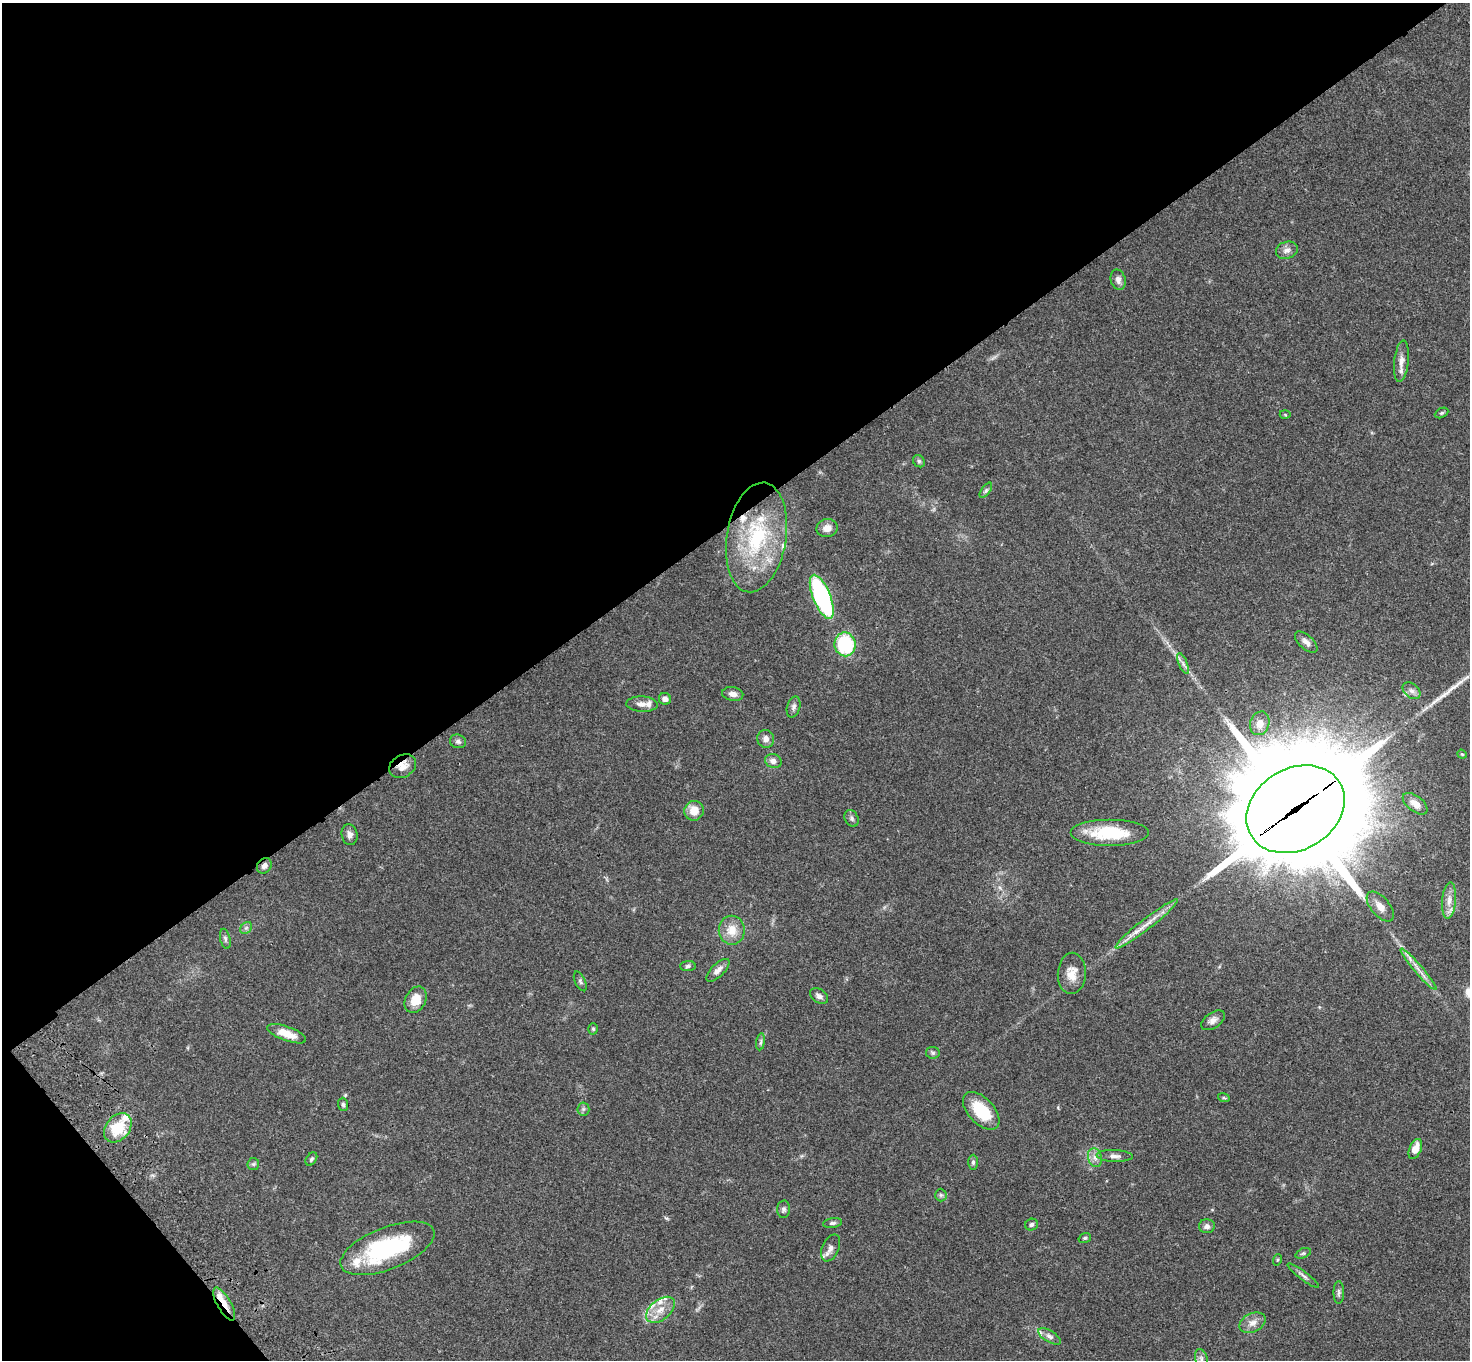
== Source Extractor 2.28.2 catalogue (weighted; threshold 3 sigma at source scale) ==
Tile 5 of 4 x 4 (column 1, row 2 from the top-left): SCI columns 107-1574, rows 3093-4450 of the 6083 x 6047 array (HDU 1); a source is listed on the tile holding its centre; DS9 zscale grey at full resolution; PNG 1472 x 1362 px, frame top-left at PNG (2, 3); each listed source drawn as its Kron ellipse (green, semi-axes under 4 px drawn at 4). Shown black and unused: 40% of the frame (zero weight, under 3 of 4 exposures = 6% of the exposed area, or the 3 px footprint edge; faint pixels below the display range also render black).
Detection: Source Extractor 2.28.2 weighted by HDU 2 'WHT'; one run over the whole footprint, this tile lists its part. Background 0.0472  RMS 0.0052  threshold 0.0233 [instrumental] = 3 sigma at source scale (4.5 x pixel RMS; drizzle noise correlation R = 1.50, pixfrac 1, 0.05/0.05 arcsec/px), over >= 5 px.
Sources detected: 88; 1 long thin detection or spike segment (spike, bleed or trail) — neither listed nor drawn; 10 inside a brighter listed object's ellipse — not listed separately; the other 77 listed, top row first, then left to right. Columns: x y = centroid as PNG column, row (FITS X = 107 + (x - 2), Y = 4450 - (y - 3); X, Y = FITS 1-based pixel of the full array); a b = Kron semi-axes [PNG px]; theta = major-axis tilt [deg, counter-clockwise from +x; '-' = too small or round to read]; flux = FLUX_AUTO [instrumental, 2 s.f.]
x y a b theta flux
1287 250 11 8 18 2.7
1118 280 10 7 -76 2.4
1401 361 21 7 84 3.9
1441 413 7 4 26 0.87
1285 415 5 3 - 0.48
919 461 6 5 - 0.94
986 490 9 4 55 1.1
827 528 10 9 - 3.7
756 537 55 29 81 48
822 597 23 9 -68 80
1306 642 14 7 -42 2.7
845 644 12 10 -80 33
1183 664 11 4 -68 1.7
1411 691 10 7 -39 2.2
733 694 10 7 -11 2.5
665 699 6 6 - 2.4
642 704 16 7 -3 3.2
794 707 10 6 74 1.7
1260 723 12 9 74 3.9
766 739 9 8 - 2.6
458 741 8 6 -16 1.4
1462 754 5 4 - 0.55
773 761 8 7 - 2.7
403 766 14 11 31 5.1
1415 804 14 7 -38 3.9
1295 809 52 40 31 14000
694 811 10 9 - 6.6
851 818 9 6 -60 1.4
1110 833 39 13 0 22
349 835 10 8 -77 2.4
264 866 8 6 49 2.4
1449 900 18 7 85 4.4
1380 907 18 9 -50 4.9
1147 924 39 5 38 7.2
246 928 7 5 43 1.1
732 930 14 13 - 7.3
225 939 10 5 -78 1.2
688 966 8 5 3 1.1
1419 969 27 2 -50 3.3
718 970 15 6 44 2.7
1072 973 21 14 87 6.9
580 981 10 5 -64 1.1
819 996 10 6 -33 1.9
416 1000 14 10 62 8.5
1213 1020 13 7 34 2.6
593 1029 6 5 - 0.82
287 1034 20 7 -20 7.6
761 1042 8 4 81 1.1
933 1053 7 6 - 0.98
1224 1098 6 3 -18 0.65
343 1104 7 5 -86 0.92
583 1109 6 6 - 1.1
981 1111 23 13 -47 17
118 1128 16 12 49 15
1415 1149 10 6 67 5.2
1115 1156 18 6 -2 2.7
1095 1158 9 7 -73 2.5
311 1159 7 5 53 0.97
973 1162 7 5 90 1.1
253 1164 6 6 - 0.98
941 1195 6 6 - 0.98
783 1209 9 6 86 1.3
832 1223 9 5 8 1.1
1031 1225 6 5 - 1.3
1207 1226 8 7 - 2
1085 1238 6 4 20 0.82
387 1248 50 21 21 54
831 1248 14 8 66 2.9
1303 1253 8 5 21 0.92
1277 1260 6 3 71 0.57
1303 1276 19 3 -37 1.9
1339 1292 11 5 -90 1.4
224 1304 18 6 -60 5.4
660 1310 17 10 39 6.4
1252 1323 14 9 25 3.7
1049 1336 13 5 -32 2
1201 1358 9 6 -72 1.5
Overlapping masked pixels (flux is a lower limit): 4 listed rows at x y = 403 766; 1295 809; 264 866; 224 1304